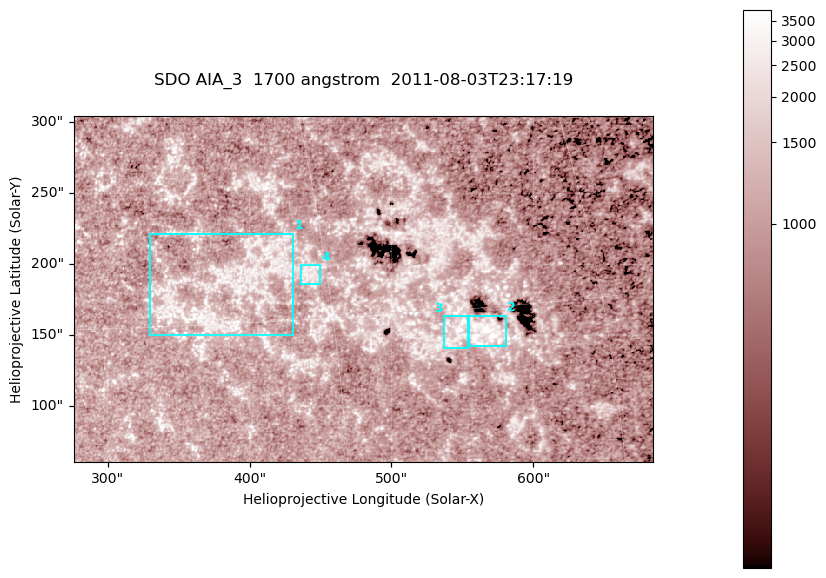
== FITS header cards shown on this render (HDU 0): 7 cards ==
TELESCOP= 'SDO     '           /
INSTRUME= 'AIA_3   '           /
WAVELNTH=                 1700 /
WAVEUNIT= 'angstrom'           /
DATE-OBS= '2011-08-03T23:17:19.715' /
CTYPE1  = 'HPLN-TAN'           /
CTYPE2  = 'HPLT-TAN'           /

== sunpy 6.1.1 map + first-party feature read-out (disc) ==
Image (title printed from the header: SDO AIA_3  1700 angstrom  2011-08-03T23:17:19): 666 x 399 px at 0.613 arcsec/px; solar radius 946 arcsec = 1543 px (partial field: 3.6% of the solar disc is inside the frame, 100% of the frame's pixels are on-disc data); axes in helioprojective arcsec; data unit not stated in the header (colour bar unlabelled)
Pointing: header CRPIX1/2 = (2049.23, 2048.32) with CRVAL1/2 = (0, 0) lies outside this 666 x 399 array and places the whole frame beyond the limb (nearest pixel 1.4 R_sun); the SolarSoft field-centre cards XCEN/YCEN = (480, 182.5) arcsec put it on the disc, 2019 arcsec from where CRPIX/CRVAL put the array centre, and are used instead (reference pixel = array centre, CRVAL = XCEN/YCEN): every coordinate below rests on XCEN/YCEN
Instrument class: DISC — disc imager (sunpy class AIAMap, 1700 A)
Bright regions (active regions / flare kernels): reference = the on-disc median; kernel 5 px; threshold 5 sigma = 1280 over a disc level ~1029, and >= 1.15x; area >= 265 px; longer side >= 5 px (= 3.1 arcsec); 4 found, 4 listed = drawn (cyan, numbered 1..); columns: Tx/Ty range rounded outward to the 2 arcsec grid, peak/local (2 s.f.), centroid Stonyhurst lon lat
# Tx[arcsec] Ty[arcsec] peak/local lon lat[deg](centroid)
1 330..432 150..222 3.3 +25 +16
2 554..582 142..164 7.3 +38 +14
3 536..554 140..164 4.5 +36 +14
4 436..450 186..200 2.8 +29 +17